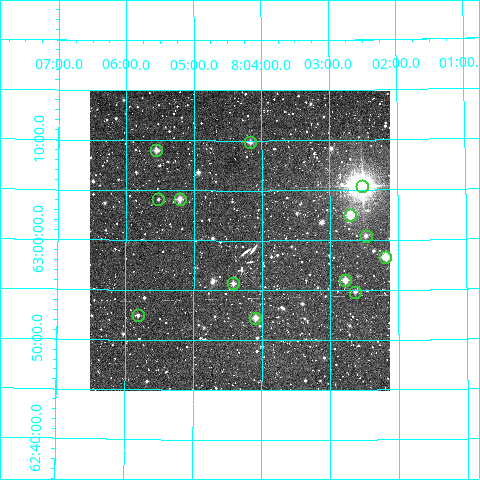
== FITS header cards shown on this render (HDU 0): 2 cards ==
NAXIS1  =                  300
NAXIS2  =                  300

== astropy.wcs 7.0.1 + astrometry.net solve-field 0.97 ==
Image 300 x 300 px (HDU 0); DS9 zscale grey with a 90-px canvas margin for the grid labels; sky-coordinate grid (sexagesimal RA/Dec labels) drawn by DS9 from the SOLVED WCS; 13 Tycho-2 reference stars matched to detected sources circled (green)
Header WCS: RA---TAN/DEC--TAN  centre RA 08:04:19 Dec +63:00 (121.08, +63.00 deg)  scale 6 arcsec/px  FOV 30.0' x 30.0'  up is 0 deg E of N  parity normal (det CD < 0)
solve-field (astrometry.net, Tycho-2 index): VERIFIED the header's WCS against the Tycho-2 star catalogue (verified at 2 index scales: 12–13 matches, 0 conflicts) and refined it, rather than solving blind
Solved WCS: RA---TAN-SIP/DEC--TAN-SIP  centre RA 08:04:20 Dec +63:00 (121.08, +63.00 deg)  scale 6 arcsec/px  FOV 30.0' x 30.0'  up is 0 deg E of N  parity normal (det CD < 0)
The solver's refit moves the header's centre by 0.76 arcsec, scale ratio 1.001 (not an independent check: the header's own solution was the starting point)
Tycho-2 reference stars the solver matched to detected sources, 13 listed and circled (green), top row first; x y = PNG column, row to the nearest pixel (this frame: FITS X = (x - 90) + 1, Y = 300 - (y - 91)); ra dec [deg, ICRS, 3 dp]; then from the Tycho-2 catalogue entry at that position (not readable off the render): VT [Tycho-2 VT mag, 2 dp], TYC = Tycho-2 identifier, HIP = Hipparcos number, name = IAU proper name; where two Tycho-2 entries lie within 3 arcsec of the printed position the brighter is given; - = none
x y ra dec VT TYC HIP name
250 142 121.042 +63.164 10.62 4129-1046-1 - -
156 150 121.389 +63.151 10.64 4129-610-1 - -
362 186 120.628 +63.090 6.15 4129-2553-1 39340 -
158 199 121.381 +63.069 11.97 4129-1020-1 - -
180 199 121.302 +63.069 10.65 4129-514-1 - -
350 215 120.674 +63.042 9.45 4129-818-1 - -
366 236 120.618 +63.007 11.38 4129-1434-1 - -
385 257 120.546 +62.972 9.22 4129-1482-1 39305 -
345 280 120.695 +62.934 10.22 4129-1016-1 - -
233 283 121.105 +62.929 11.04 4129-1346-1 - -
355 292 120.659 +62.914 11.90 4129-862-1 - -
138 315 121.453 +62.875 11.81 4129-1002-1 - -
255 318 121.023 +62.871 10.36 4129-502-1 - -